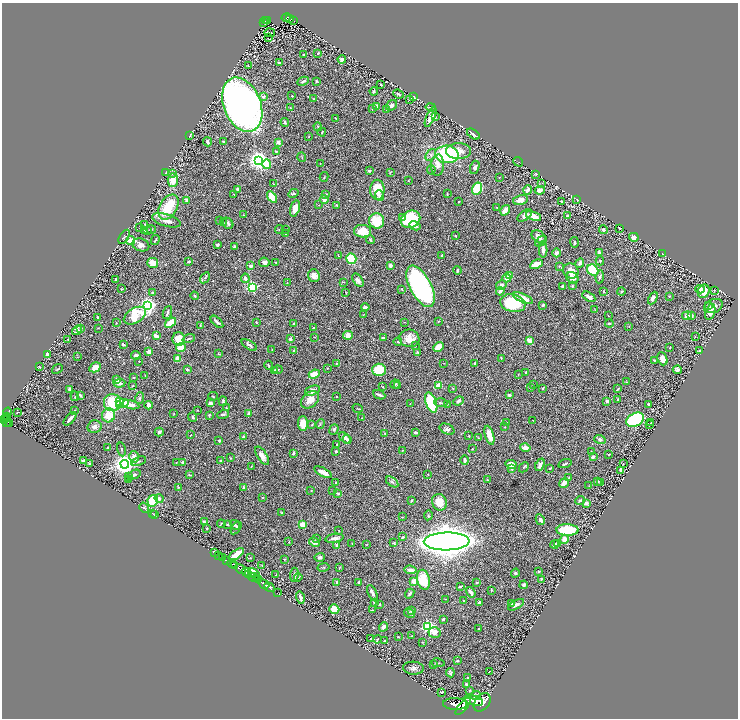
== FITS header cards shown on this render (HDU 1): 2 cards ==
NAXIS1  =                 1472
NAXIS2  =                 1432

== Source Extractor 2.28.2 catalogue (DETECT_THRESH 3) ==
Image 1472 x 1432 px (HDU 1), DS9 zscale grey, zoomed out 1/2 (1 PNG px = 2 x 2 image px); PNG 740 x 720 px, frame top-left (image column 1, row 1431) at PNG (2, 3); each listed source drawn as its Kron ellipse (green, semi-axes under 4 px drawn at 4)
Background 0.735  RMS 0.022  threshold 0.0671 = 3 sigma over >= 5 px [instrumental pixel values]
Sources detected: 602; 27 cannot appear on this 1/2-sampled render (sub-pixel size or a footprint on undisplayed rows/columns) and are neither listed nor drawn; of the other 575, the 500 brightest by FLUX_AUTO listed and drawn (75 fainter detections omitted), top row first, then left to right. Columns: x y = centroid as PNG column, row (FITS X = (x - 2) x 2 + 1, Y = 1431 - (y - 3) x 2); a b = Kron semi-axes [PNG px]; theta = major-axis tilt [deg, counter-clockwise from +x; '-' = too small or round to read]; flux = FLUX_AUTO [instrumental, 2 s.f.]
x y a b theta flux
286 18 5 3 - 190
290 18 2 1 - 22
265 21 3 2 - 100
268 21 3 2 - 130
294 21 2 1 - 3.6
264 23 2 1 - 20
270 33 5 1 - 2.9
268 38 2 1 - 34
318 53 2 2 - 3.8
303 55 2 2 - 3.5
342 59 4 3 - 26
279 63 3 2 - 8.2
248 65 2 2 - 2.1
303 81 6 3 25 12
316 81 3 2 - 3.6
381 85 2 2 - 5.6
374 91 4 3 - 7.6
398 94 5 3 - 6.1
264 96 4 3 - 12
292 96 2 2 - 4.5
414 97 4 4 - 9
314 99 4 3 - 4.3
409 99 3 3 - 7.1
242 105 28 18 -69 3300
391 105 6 4 38 20
290 107 3 2 - 1.9
377 107 4 3 - 23
431 107 5 2 - 2.6
372 109 4 2 - 3.6
386 109 4 3 - 5.3
431 117 10 4 65 46
436 117 3 3 - 2.9
335 118 2 1 - 1.8
285 122 4 3 - 7.4
318 127 4 2 - 4.3
322 132 4 2 - 4.4
473 134 7 2 -35 18
190 135 3 1 - 3.5
309 137 3 3 - 2.9
207 142 4 3 - 14
223 142 3 2 - 4.3
278 142 3 3 - 20
276 151 2 2 - 5.6
458 151 12 8 1 38
447 154 12 9 -5 440
431 155 6 4 52 13
302 157 5 2 - 3.1
258 160 4 4 - 2900
518 162 5 2 - 2.2
267 164 5 4 - 78
320 164 2 1 - 2.2
438 165 11 6 87 30
475 167 7 4 71 15
431 170 4 3 - 12
369 171 3 3 - 12
390 172 3 2 - 1.9
165 173 3 1 - 2.1
173 173 4 3 - 4.6
536 174 4 1 - 2.2
324 177 5 2 - 3.4
499 177 2 2 - 1.8
173 180 6 5 - 62
408 180 3 2 - 2.1
542 183 2 2 - 2.2
273 184 3 2 - 2.7
238 189 3 2 - 13
477 189 6 5 - 200
377 190 10 7 -89 100
528 190 5 3 - 20
540 190 5 3 - 24
293 193 5 4 - 6.1
234 194 3 2 - 2.7
326 194 3 2 - 2.6
447 194 3 2 - 3.8
380 196 5 4 - 15
272 197 6 4 -55 75
324 199 4 4 - 19
576 199 4 1 - 2.3
186 200 4 3 - 11
520 200 7 5 13 30
458 202 2 2 - 2.3
561 202 4 3 - 6.1
319 205 2 2 - 2.4
337 205 3 2 - 5
168 207 13 8 60 160
497 207 3 2 - 2
295 208 8 4 74 38
505 210 6 3 57 36
243 215 2 2 - 2
525 215 8 4 37 17
534 216 8 4 -21 48
567 216 3 2 - 5.1
403 218 4 3 - 16
411 219 10 8 31 300
166 220 15 6 -16 41
220 221 3 3 - 4.8
377 221 8 7 - 110
223 223 3 3 - 3.7
228 223 6 4 -49 9.5
145 224 3 2 - 2
415 226 6 3 -27 15
140 227 4 2 - 2.4
620 228 3 2 - 4.6
151 229 5 2 - 4.2
279 229 4 2 - 3.6
285 229 2 2 - 2
604 230 4 3 - 9.4
144 231 3 2 - 2.4
148 231 2 2 - 1.9
363 231 8 6 -3 70
286 233 3 2 - 4.5
455 236 3 2 - 2.5
124 237 8 4 57 6.8
539 237 8 5 -40 28
634 237 5 4 - 25
370 239 4 3 - 4.3
131 240 4 4 - 41
155 240 5 2 - 5.5
541 241 7 3 35 8.7
575 242 5 3 - 4.7
141 245 8 6 -18 27
217 245 3 3 - 9.9
234 247 3 2 - 15
543 250 8 3 -88 23
556 253 4 3 - 15
599 253 4 2 - 15
663 254 4 2 - 2.8
338 256 3 2 - 2
441 256 4 2 - 4.7
351 259 5 5 - 150
600 261 4 3 - 4.4
189 262 3 2 - 8.4
264 262 5 4 - 21
276 262 3 2 - 2.4
153 263 5 5 - 46
580 263 5 4 - 14
536 264 6 4 26 75
391 265 3 3 - 19
251 266 3 3 - 17
559 266 3 3 - 3.1
458 270 4 3 - 7
593 270 6 5 - 150
571 271 8 7 - 52
509 275 4 4 - 33
314 276 6 5 - 24
600 277 6 4 82 13
205 278 6 4 58 8.4
245 278 4 3 - 18
507 278 4 3 - 18
572 278 6 5 - 25
116 279 3 2 - 5.3
358 280 7 4 -55 22
343 282 3 2 - 1.9
287 283 3 2 - 1.8
501 285 5 4 - 13
421 286 22 11 -62 1100
563 286 3 2 - 8
572 286 3 2 - 4.8
252 287 3 3 - 610
121 289 2 2 - 4.4
402 289 3 1 - 2.7
700 289 5 3 - 22
714 290 2 2 - 1.9
500 291 4 3 - 15
604 291 3 3 - 4.4
704 291 7 5 64 79
153 292 4 3 - 6.7
621 292 4 3 - 4.8
346 293 2 2 - 2.3
195 296 4 3 - 5.1
669 296 3 2 - 2.5
589 297 7 3 -28 20
523 298 11 4 -25 50
653 298 7 4 62 18
513 303 13 8 -12 240
148 305 4 4 - 1800
543 305 3 2 - 6.2
708 305 4 3 - 4.7
713 306 9 6 20 25
365 307 4 2 - 6.8
595 310 4 2 - 2.6
167 312 7 3 69 13
710 312 8 4 73 33
363 315 4 2 - 3.5
135 316 12 7 31 190
608 316 2 2 - 2.7
687 316 5 4 - 24
692 316 4 3 - 11
98 318 3 2 - 8.1
438 321 3 3 - 3
217 322 8 3 -43 13
256 322 3 2 - 2.9
404 322 3 2 - 2.2
116 323 2 2 - 2.2
171 323 6 4 38 89
294 324 3 2 - 14
609 324 4 3 - 5.5
200 326 3 3 - 3.5
629 326 2 2 - 2
81 328 4 3 - 2.7
98 328 3 2 - 2
313 328 2 2 - 2.1
77 330 5 3 - 19
348 335 5 4 - 33
156 336 4 2 - 35
695 336 3 3 - 2.7
314 337 3 2 - 1.8
383 338 3 2 - 9
409 338 10 8 -18 49
179 339 7 6 - 56
189 339 6 3 18 6.2
290 339 4 4 - 11
68 340 2 2 - 4.8
530 340 4 2 - 49
398 342 4 3 - 8
123 344 3 2 - 9.4
249 345 8 4 -30 13
415 346 2 2 - 3.2
438 347 6 4 42 39
670 347 3 2 - 2
181 348 5 4 - 82
272 349 3 3 - 2.9
294 350 4 2 - 3
700 350 3 2 - 6.5
149 352 3 3 - 36
417 352 3 3 - 7
47 354 3 3 - 46
218 354 3 2 - 3.2
136 355 5 3 - 13
77 357 3 2 - 2.3
501 358 4 2 - 3.4
178 359 4 4 - 41
662 359 7 4 -70 38
654 360 3 2 - 4.6
139 361 2 2 - 2.8
336 363 2 2 - 4.5
444 363 4 2 - 2
475 363 3 2 - 6.2
268 365 4 3 - 5.1
39 367 2 2 - 4
95 367 6 4 29 46
327 368 2 2 - 4.4
57 369 6 2 38 4.6
187 369 2 2 - 13
278 369 4 3 - 4.6
275 370 4 3 - 8.4
379 370 7 6 - 120
677 370 4 3 - 11
526 372 3 3 - 9.8
314 374 5 4 - 69
145 375 2 2 - 2
518 375 3 2 - 2.1
134 378 3 3 - 3.8
117 380 4 3 - 35
626 382 3 2 - 2.3
119 383 6 3 6 16
395 384 5 3 - 5.5
398 385 3 2 - 3.4
438 385 4 3 - 44
533 385 2 2 - 2.7
133 386 3 3 - 2.6
383 387 2 2 - 2.4
530 387 3 3 - 2.9
69 389 3 2 - 14
453 389 3 2 - 3.1
542 389 3 3 - 5.3
618 389 4 2 - 7.2
312 391 8 4 19 30
80 395 4 2 - 12
379 395 6 2 -24 12
509 395 3 2 - 13
75 396 5 3 - 5.6
213 396 5 2 - 2.9
337 397 2 2 - 2.2
139 398 6 4 71 9.1
310 400 10 7 41 48
618 400 3 2 - 4.7
119 401 4 3 - 60
223 401 5 2 - 7.6
458 401 5 3 - 8.4
607 401 3 3 - 15
112 403 8 8 - 170
210 403 2 2 - 40
410 403 2 2 - 2.1
431 403 10 5 -70 380
441 403 6 3 -3 6.5
122 404 6 3 17 150
447 404 3 3 - 3
131 405 8 4 -13 25
149 405 4 3 - 32
648 405 3 2 - 7.8
226 408 2 2 - 2.8
358 408 5 2 - 3.2
75 410 3 2 - 2.8
198 410 3 2 - 1.9
7 412 4 1 - 54
18 412 3 2 - 2.3
174 414 3 2 - 1.8
223 414 6 3 15 7.9
249 414 4 3 - 28
109 415 7 6 - 91
209 415 3 2 - 3.8
6 416 3 2 - 150
193 417 5 4 - 7.3
8 418 2 1 - 65
362 418 2 2 - 2.2
3 419 3 2 - 540
5 419 3 2 - 460
70 419 8 2 49 19
533 420 2 2 - 2
635 420 9 6 29 530
7 422 2 2 - 200
507 422 3 3 - 3.2
651 423 3 2 - 2.8
10 424 4 2 - 330
303 424 7 5 -89 54
320 424 5 3 - 5.7
312 425 3 2 - 2.3
650 425 2 1 - 1.9
94 427 7 6 - 21
505 427 2 2 - 1.8
334 429 5 4 - 9.2
447 429 8 5 -26 13
159 432 4 4 - 8.2
416 433 4 2 - 9.2
385 434 4 2 - 3
190 435 2 2 - 2.3
489 435 10 4 -73 54
469 436 2 2 - 3.1
244 437 3 3 - 20
345 438 7 3 -41 25
479 438 3 2 - 2.8
347 440 4 3 - 17
600 440 5 4 - 11
219 441 3 2 - 6.2
337 444 2 2 - 3.1
107 447 3 2 - 3.2
525 448 5 4 - 26
121 449 7 2 -77 3.9
472 449 2 2 - 5.6
402 450 3 2 - 2.2
336 451 3 3 - 6.6
591 452 3 2 - 2.2
293 453 4 3 - 9
609 454 2 2 - 4.8
262 456 10 5 -58 36
134 457 6 5 - 30
593 457 4 4 - 8.3
230 458 4 3 - 3.1
465 460 5 3 - 14
83 461 3 2 - 15
139 461 8 3 19 6.7
221 461 2 2 - 12
176 462 3 2 - 2.4
182 462 2 2 - 12
90 463 2 2 - 3.3
125 464 4 4 - 3900
511 464 5 4 - 29
565 464 7 2 17 4.9
623 464 3 2 - 2
540 465 6 3 66 28
251 467 2 2 - 1.8
524 467 5 3 - 5
550 468 2 2 - 5.5
512 469 2 2 - 6
621 470 3 2 - 8.9
323 472 9 3 -27 39
428 474 3 2 - 2.4
134 475 7 4 26 14
189 475 4 2 - 3.5
129 476 4 3 - 3.7
569 477 3 2 - 2.2
128 479 3 3 - 3.2
487 480 4 3 - 3
597 481 2 2 - 4
392 482 7 3 -37 8.2
600 482 3 2 - 3.6
336 483 3 3 - 5.3
564 483 5 4 - 37
589 486 3 2 - 1.9
178 487 3 2 - 3.7
244 488 3 3 - 10
311 490 3 3 - 3.4
333 490 3 2 - 2.6
338 493 4 2 - 4.4
263 497 2 2 - 3.9
159 498 4 4 - 9.5
580 500 5 3 - 8.4
153 501 6 5 - 210
411 501 3 2 - 5.8
439 502 8 7 - 65
586 503 3 3 - 23
144 508 5 3 - 3.8
282 513 3 2 - 5.7
152 514 4 1 - 1.9
155 515 3 2 - 2.2
428 515 5 3 - 5
402 517 3 2 - 2.4
540 520 6 3 -62 14
204 522 3 2 - 6.4
221 524 4 2 - 3.8
302 524 3 2 - 110
227 525 4 3 - 4.3
235 525 6 3 -46 8.3
207 528 3 2 - 6.2
236 528 7 3 53 6.1
339 530 2 2 - 2.2
567 530 11 6 -1 200
403 537 3 2 - 8.3
334 538 9 4 9 18
317 539 3 3 - 4.1
564 539 4 4 - 29
447 541 23 9 1 8800
289 542 2 2 - 2.4
314 542 6 3 -27 25
352 543 3 3 - 2.8
394 543 3 3 - 5.9
558 543 3 2 - 2.4
366 544 3 2 - 1.9
554 544 4 3 - 15
337 546 3 2 - 17
214 553 3 1 - 16
236 554 9 4 35 65
219 556 2 1 - 47
319 557 5 4 - 9.6
223 558 2 2 - 210
250 558 3 2 - 1.9
284 559 3 2 - 2
226 560 2 2 - 390
232 563 5 2 - 2100
262 565 2 2 - 2.8
235 566 2 2 - 690
323 567 6 4 10 6
339 567 4 2 - 2.9
241 569 6 2 -30 3500
410 570 6 3 -6 25
539 571 2 2 - 16
246 572 5 3 - 1100
515 573 4 4 - 7.3
254 574 7 3 -39 200
249 575 2 1 - 430
276 575 3 2 - 1.9
294 575 7 3 86 8.4
253 577 5 2 - 750
298 577 4 3 - 3.9
256 579 2 1 - 260
541 579 3 2 - 5.5
259 580 3 2 - 510
423 580 10 6 -77 130
414 581 4 3 - 30
337 582 3 3 - 7.7
359 583 3 2 - 6.5
476 583 3 2 - 5.5
264 584 6 2 -30 2000
524 585 4 4 - 6.9
460 586 3 2 - 8.9
269 587 6 2 -30 2700
492 590 3 2 - 2.9
471 592 6 2 -54 22
277 593 2 1 - 36
372 593 8 3 -65 17
410 594 5 3 - 11
300 598 6 3 -76 19
446 599 2 2 - 1.8
463 600 2 1 - 2.5
374 602 4 3 - 7.9
480 602 3 2 - 10
512 603 4 2 - 12
380 604 2 2 - 5.5
516 605 9 3 30 16
334 609 5 4 - 61
372 610 3 2 - 2.6
411 611 3 2 - 10
409 613 6 3 -30 10
443 619 3 2 - 6.1
383 627 5 4 - 18
428 627 4 3 - 880
478 629 2 2 - 4.4
435 632 6 5 - 32
412 636 2 2 - 3.3
398 637 2 2 - 3.2
371 639 2 1 - 2.2
377 639 4 2 - 4
384 641 3 3 - 4.3
422 642 4 2 - 2
457 661 3 2 - 8.4
438 663 6 3 -10 5.3
433 665 3 2 - 2.1
413 668 10 6 -3 22
489 672 2 2 - 1.9
450 673 4 3 - 10
467 678 2 2 - 2.5
466 684 2 2 - 11
470 691 3 2 - 2.6
441 692 4 3 - 5.2
476 695 5 3 - 4.9
474 701 9 5 -15 6700
482 702 10 7 51 9500
455 704 12 5 -2 9100
463 706 11 4 49 6700
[75 fainter detections neither listed nor drawn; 27 sub-pixel or undisplayed-footprint detections neither listed nor drawn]